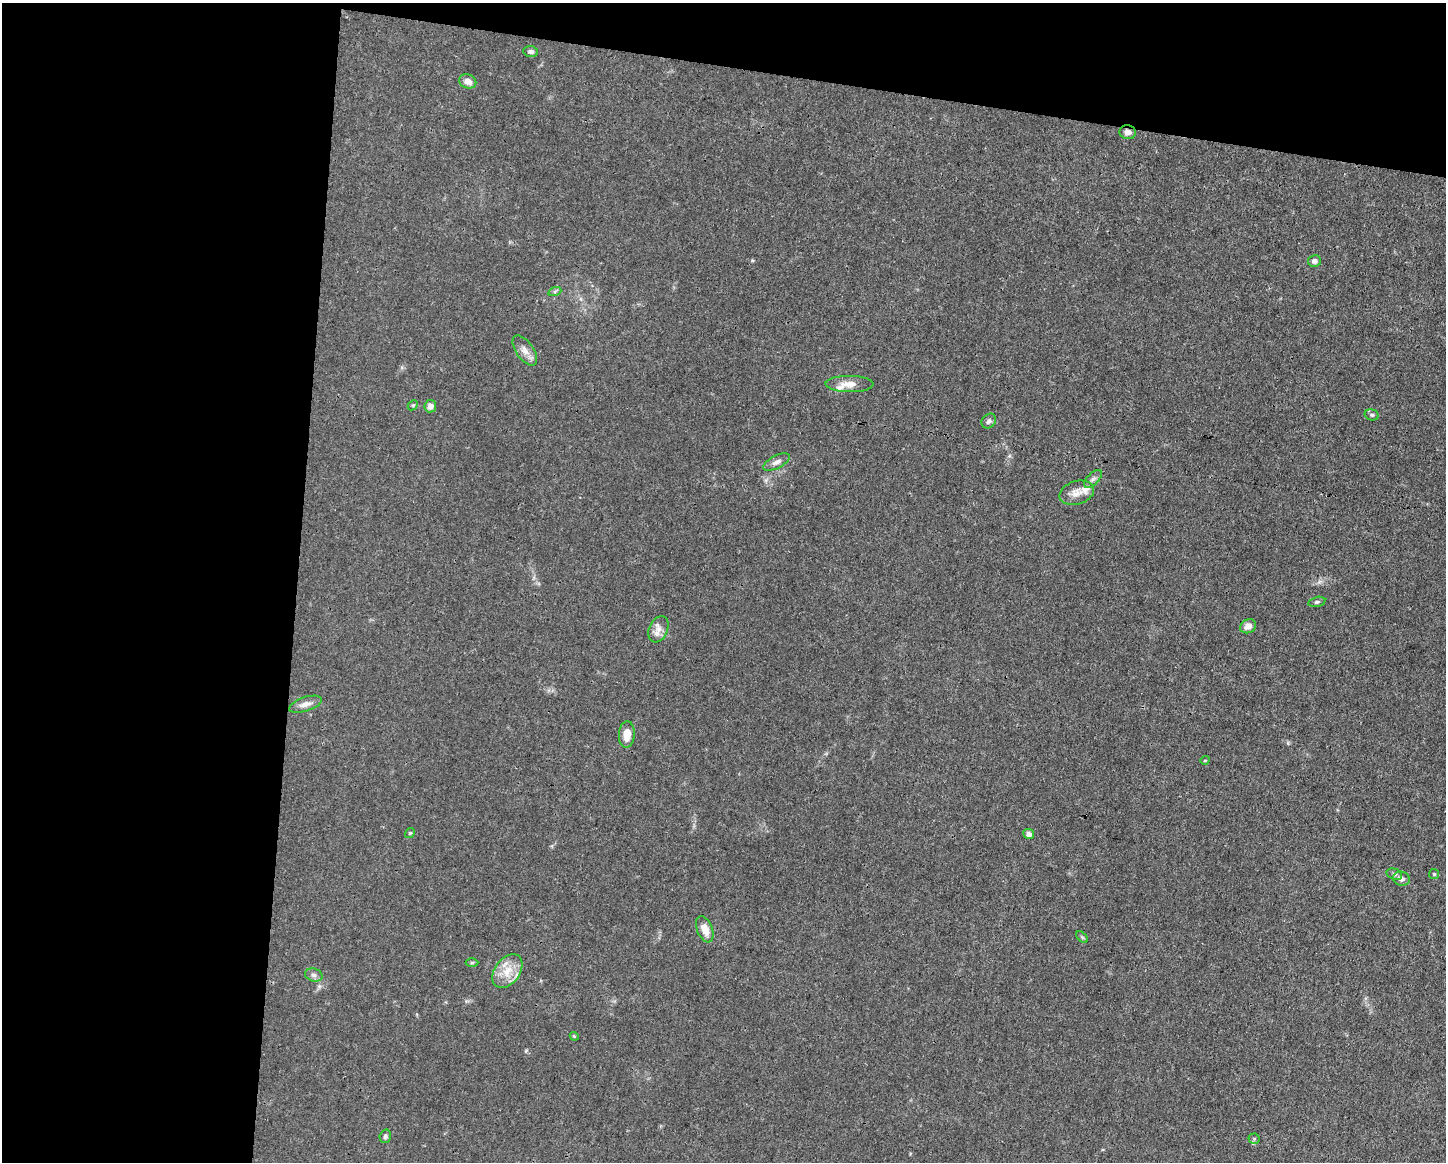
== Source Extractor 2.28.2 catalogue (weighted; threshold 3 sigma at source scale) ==
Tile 1 of 3 x 4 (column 1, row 1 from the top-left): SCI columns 112-1555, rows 3479-4638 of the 4666 x 4638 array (HDU 1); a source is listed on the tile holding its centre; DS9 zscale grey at full resolution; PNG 1448 x 1164 px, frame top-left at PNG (2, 3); each listed source drawn as its Kron ellipse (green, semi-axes under 4 px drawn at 4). Shown black and unused: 26% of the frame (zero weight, under 3 of 4 exposures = <1% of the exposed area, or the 3 px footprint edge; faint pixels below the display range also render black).
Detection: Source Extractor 2.28.2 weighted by HDU 2 'WHT'; one run over the whole footprint, this tile lists its part. Background 0.0158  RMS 0.0025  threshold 0.011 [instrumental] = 3 sigma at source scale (4.5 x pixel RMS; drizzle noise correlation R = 1.50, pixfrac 1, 0.05/0.05 arcsec/px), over >= 5 px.
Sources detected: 36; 3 inside a brighter listed object's ellipse — not listed separately; the other 33 listed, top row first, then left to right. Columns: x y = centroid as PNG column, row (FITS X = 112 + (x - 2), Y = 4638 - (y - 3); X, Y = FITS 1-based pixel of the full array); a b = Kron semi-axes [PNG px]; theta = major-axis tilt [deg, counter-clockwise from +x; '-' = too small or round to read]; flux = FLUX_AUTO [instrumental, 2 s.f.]
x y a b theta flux
531 51 7 5 -9 0.71
468 81 9 7 -22 1.6
1128 132 8 7 - 1.2
1314 261 6 6 - 0.89
555 291 7 4 19 0.4
525 351 17 8 -55 1.9
849 384 24 8 0 2.6
413 405 6 4 42 0.33
430 406 6 6 - 1.4
1372 415 7 5 -13 0.51
989 421 8 6 45 0.8
776 462 14 6 27 1.2
1093 479 11 5 44 0.84
1077 493 18 11 17 2.5
1317 602 9 5 13 0.5
1248 626 8 6 30 1.6
658 629 13 9 66 1.8
305 704 17 7 18 1.6
627 734 13 8 86 3.1
1205 760 4 3 - 0.17
410 833 5 4 - 0.3
1029 834 5 5 - 1.2
1394 874 8 5 -20 0.55
1434 874 5 5 - 0.32
1401 879 8 7 - 0.98
705 929 14 7 -67 2.8
1082 937 7 4 -44 0.36
472 963 6 4 1 0.36
507 971 19 12 54 4.2
314 975 9 6 -17 0.8
574 1036 4 3 - 0.24
385 1136 7 5 74 0.62
1254 1139 5 5 - 0.37
Overlapping masked pixels (flux is a lower limit): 1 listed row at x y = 1128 132